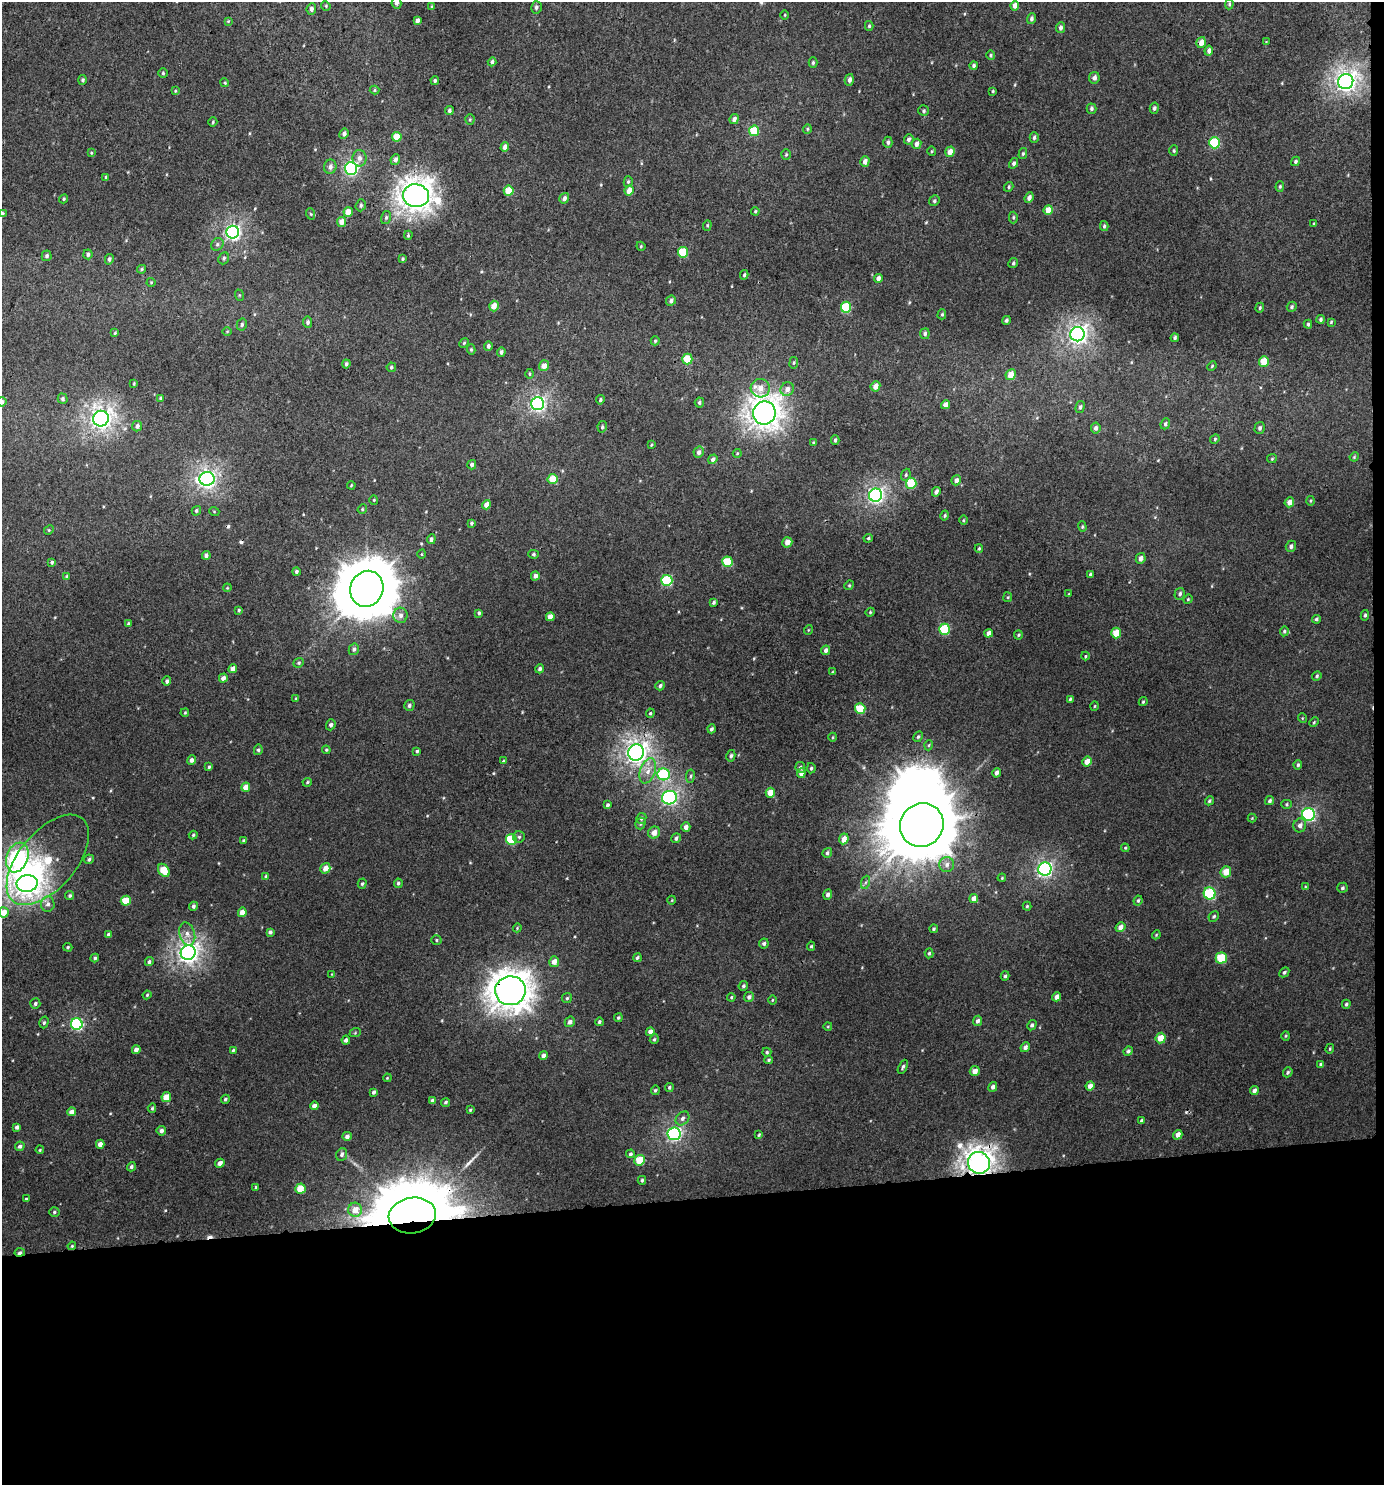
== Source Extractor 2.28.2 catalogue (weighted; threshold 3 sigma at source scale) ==
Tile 9 of 3 x 3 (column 3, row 3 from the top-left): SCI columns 2772-4153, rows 5-1487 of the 4199 x 4457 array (HDU 1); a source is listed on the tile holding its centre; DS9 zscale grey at full resolution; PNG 1386 x 1487 px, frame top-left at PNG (2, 2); each listed source drawn as its Kron ellipse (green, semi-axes under 4 px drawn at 4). Shown black and unused: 20% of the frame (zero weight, under 3 of 4 exposures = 1% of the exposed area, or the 3 px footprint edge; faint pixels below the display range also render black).
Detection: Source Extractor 2.28.2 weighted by HDU 2 'WHT'; one run over the whole footprint, this tile lists its part. Background 0.0069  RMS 0.0042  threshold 0.0189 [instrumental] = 3 sigma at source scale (4.5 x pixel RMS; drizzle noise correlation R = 1.50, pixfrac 1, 0.0396/0.0396 arcsec/px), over >= 5 px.
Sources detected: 419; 3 inside a brighter object's white glare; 4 cosmic-ray / hot-pixel residue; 1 long thin detection or spike segment (spike, bleed or trail) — neither listed nor drawn; the other 411 listed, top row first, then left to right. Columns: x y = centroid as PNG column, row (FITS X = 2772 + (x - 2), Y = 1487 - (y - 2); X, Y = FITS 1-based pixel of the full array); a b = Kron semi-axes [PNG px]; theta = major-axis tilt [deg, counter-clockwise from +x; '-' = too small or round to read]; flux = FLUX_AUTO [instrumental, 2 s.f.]
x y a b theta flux
396 3 5 5 - 1.3
1229 4 5 4 - 0.62
1015 5 5 4 - 2.7
326 6 5 4 - 0.49
432 7 4 3 - 0.65
536 7 6 5 - 1.1
311 9 6 5 - 1.4
785 15 4 3 - 0.35
1032 19 5 4 - 0.96
417 20 4 4 - 1.3
228 21 4 4 - 0.38
869 26 5 4 - 0.64
1060 28 5 4 - 1.2
1266 42 4 4 - 0.33
1201 43 5 4 - 2.9
1209 51 5 4 - 1.4
991 55 5 4 - 0.54
492 62 4 4 - 1.2
813 63 5 4 - 0.66
974 65 4 4 - 0.83
163 73 5 4 - 0.55
1094 78 6 5 - 1.6
83 80 5 4 - 0.83
849 80 6 4 76 1.5
435 81 4 4 - 0.75
1346 82 8 7 - 200
225 83 4 3 - 0.42
374 90 5 4 - 0.53
175 91 4 4 - 0.42
993 91 4 3 - 0.46
1154 108 5 4 - 0.92
1091 109 5 5 - 0.79
449 111 4 4 - 0.91
924 111 5 5 - 0.75
734 119 5 4 - 1.8
470 120 5 4 - 0.51
213 122 5 4 - 0.48
807 129 5 4 - 0.53
754 131 5 5 - 13
344 134 5 4 - 1.4
397 137 5 4 - 6.7
1034 137 5 4 - 0.94
909 139 5 4 - 1.2
888 142 6 4 -89 0.95
1214 143 5 5 - 21
917 144 5 4 - 2.1
505 147 5 4 - 2.5
932 151 5 3 - 0.45
1174 151 5 4 - 0.61
950 152 5 4 - 3.7
91 153 4 3 - 0.37
1023 153 5 4 - 0.66
786 154 5 4 - 0.59
359 158 8 7 - 2
395 160 5 4 - 1.6
865 161 5 4 - 2.3
1296 161 5 4 - 0.83
1014 163 5 4 - 0.94
330 167 7 6 - 1.9
351 168 6 6 - 76
106 177 3 3 - 0.54
628 182 5 4 - 0.67
1280 186 5 4 - 0.61
1009 187 5 4 - 0.63
509 191 5 5 - 9
629 191 5 4 - 4.3
416 196 13 11 -10 420
564 198 5 5 - 1.3
1029 198 5 4 - 1.7
64 199 5 4 - 0.49
934 201 5 5 - 0.74
361 205 6 5 - 0.87
1048 210 5 4 - 4.9
755 211 4 3 - 0.41
348 212 5 4 - 4.4
2 214 4 3 - 0.89
311 214 6 3 -70 0.46
1013 217 6 4 88 0.61
386 218 6 5 - 0.78
341 222 5 4 - 3.6
1314 224 3 3 - 0.48
707 225 5 4 - 0.56
1104 226 5 4 - 0.65
233 232 6 6 - 110
408 235 4 3 - 0.51
217 244 7 5 48 1
641 246 5 4 - 0.49
683 252 5 5 - 13
88 254 5 4 - 1.1
47 256 5 5 - 0.89
224 258 6 5 - 0.88
109 259 5 4 - 1.1
402 259 4 3 - 0.6
1013 263 5 4 - 0.68
142 269 4 3 - 0.53
744 275 5 3 - 0.56
878 278 4 4 - 1.7
151 282 4 4 - 0.41
239 295 6 3 -71 0.45
671 301 5 4 - 1.2
494 306 5 4 - 3.8
846 307 5 5 - 23
1292 307 5 4 - 0.77
1260 308 5 4 - 0.54
942 314 5 4 - 0.6
1321 319 4 4 - 0.85
1006 320 4 3 - 0.68
308 322 5 4 - 1
1331 322 4 2 - 0.38
1308 324 4 3 - 0.68
242 325 6 5 - 0.9
227 331 5 3 - 0.34
115 333 4 3 - 0.42
925 334 5 5 - 1
1077 334 7 7 - 160
1175 338 4 3 - 0.76
655 341 4 4 - 0.58
464 343 5 4 - 0.52
488 346 4 4 - 1.2
471 349 5 4 - 0.65
501 352 4 4 - 1.1
687 359 5 5 - 9.4
1264 361 5 5 - 9.5
794 363 6 3 81 0.44
346 364 4 3 - 0.93
544 366 5 5 - 3.5
1212 366 5 3 - 0.4
391 367 5 4 - 0.72
530 374 5 3 - 0.51
1011 375 6 5 - 4.5
134 384 4 3 - 0.42
875 386 5 4 - 3.3
760 388 9 9 - 3.7
787 389 7 6 - 2.2
160 398 4 3 - 0.51
63 399 5 4 - 0.82
600 400 5 4 - 0.66
2 402 5 4 - 0.91
699 402 5 4 - 0.74
538 404 6 6 - 100
946 405 5 4 - 2.9
1080 407 6 4 75 0.76
764 413 11 11 - 400
101 419 8 7 - 200
1165 424 6 4 67 0.81
137 426 5 5 - 1.4
602 427 6 4 77 0.75
1096 428 5 4 - 1.3
1260 428 6 5 - 0.88
1215 439 5 4 - 0.56
835 440 5 3 - 0.76
813 443 4 3 - 0.48
651 445 4 3 - 0.37
699 452 6 5 - 1.6
737 453 4 4 - 0.39
1354 457 5 3 - 0.4
713 459 5 4 - 1.4
1272 459 5 4 - 0.45
472 465 4 4 - 1
906 475 6 4 70 0.63
207 479 7 7 - 140
553 479 5 5 - 7.8
956 480 5 4 - 1.7
911 483 5 5 - 14
351 485 4 3 - 0.38
936 492 5 4 - 1.3
876 495 6 6 - 110
374 500 4 4 - 0.44
1310 501 5 3 - 0.45
1289 502 5 4 - 3
486 505 5 4 - 2.8
362 509 5 4 - 0.5
196 511 5 4 - 0.7
214 511 5 3 - 0.37
945 516 5 4 - 0.59
963 520 5 3 - 0.36
471 523 4 4 - 0.67
1082 527 5 4 - 0.48
49 530 5 4 - 0.51
868 538 5 4 - 0.63
431 539 5 4 - 1.2
787 542 5 5 - 3
1291 546 6 5 - 1.2
979 548 4 3 - 0.45
422 554 5 3 - 0.32
534 554 5 4 - 0.59
206 555 4 4 - 1.2
1141 558 5 4 - 1.9
52 562 4 4 - 0.85
727 562 5 5 - 13
296 571 4 4 - 0.79
1090 574 4 3 - 0.69
535 576 4 4 - 1.7
67 577 4 4 - 0.79
667 580 5 5 - 28
849 585 5 4 - 0.55
227 588 4 3 - 0.36
367 589 18 16 68 2100
1069 594 3 3 - 0.38
1180 594 6 5 - 1
1008 597 5 4 - 0.45
1188 599 5 4 - 0.43
714 602 4 3 - 0.73
239 610 4 3 - 0.54
870 612 4 4 - 0.5
479 613 4 3 - 0.69
400 615 7 7 - 2
1365 615 5 4 - 0.78
550 617 4 4 - 3.6
1316 619 4 4 - 0.83
128 624 4 3 - 0.55
945 629 5 5 - 21
808 630 5 3 - 0.32
1284 631 5 4 - 0.6
989 633 4 4 - 1.9
1116 633 5 5 - 7.5
1018 635 4 4 - 0.49
354 649 6 5 - 0.98
826 650 5 4 - 1.4
1085 656 4 4 - 0.43
299 663 5 4 - 0.62
233 669 4 4 - 2.7
540 669 4 4 - 1
832 672 3 2 - 0.29
1317 676 5 4 - 0.59
223 678 4 4 - 1.8
167 681 4 4 - 0.94
660 686 5 4 - 1
296 698 4 4 - 0.43
1070 699 4 4 - 0.55
1143 702 4 3 - 0.48
409 705 5 5 - 1
1094 706 4 3 - 0.36
860 709 5 5 - 13
185 713 4 3 - 0.42
650 713 5 4 - 0.56
1302 718 5 3 - 0.33
1314 722 5 3 - 0.4
331 725 5 4 - 1.2
711 729 4 3 - 0.87
833 737 4 3 - 0.38
918 737 6 4 62 0.61
929 745 5 3 - 0.43
258 750 5 4 - 0.74
326 750 4 4 - 0.48
417 751 3 3 - 0.58
636 752 8 8 - 220
731 756 6 4 78 0.88
191 760 5 4 - 1.3
503 761 4 2 - 0.35
1087 761 5 4 - 4.3
1298 765 4 4 - 0.79
209 767 4 3 - 0.67
800 767 5 5 - 0.93
811 768 5 4 - 0.65
648 771 13 7 70 3.6
801 773 5 4 - 2.5
996 773 5 4 - 1.3
664 774 6 6 - 31
690 776 6 3 82 0.61
307 782 5 4 - 0.5
246 787 5 4 - 4.1
770 793 5 4 - 4.8
669 798 7 6 - 84
1209 801 5 4 - 0.65
1270 801 5 4 - 0.8
1286 804 5 4 - 0.54
607 805 4 3 - 0.91
1308 814 6 6 - 57
641 818 5 4 - 0.97
1252 818 4 4 - 0.37
640 823 6 5 - 0.71
922 825 22 21 - 4400
1300 825 7 6 - 1.8
686 827 5 4 - 1.8
654 832 6 6 - 3
193 835 4 4 - 0.56
519 837 6 5 - 0.77
676 838 5 4 - 0.95
511 839 5 5 - 17
844 839 5 4 - 3.1
243 841 4 4 - 0.7
1125 848 4 4 - 0.42
827 853 5 4 - 0.8
17 857 15 10 70 120
89 859 5 4 - 0.79
48 860 54 28 50 27
947 864 7 7 - 1.6
325 868 5 5 - 3.2
1045 869 6 6 - 95
164 870 7 5 -55 8.5
1226 872 5 5 - 5.4
266 876 4 4 - 0.52
1002 878 4 3 - 0.37
866 882 7 4 70 0.84
27 883 10 8 7 240
398 883 5 4 - 0.82
362 884 5 4 - 0.67
1305 887 4 3 - 0.33
1342 888 5 5 - 0.8
1210 893 6 6 - 32
70 895 4 4 - 0.76
828 895 5 4 - 1.4
974 898 4 4 - 2.4
672 900 4 3 - 0.3
1138 900 5 3 - 0.6
126 901 5 5 - 8.8
48 904 7 6 - 1.6
193 906 5 4 - 1
1027 906 4 4 - 0.47
4 912 5 5 - 4.8
242 912 5 4 - 3.2
1214 916 5 4 - 0.65
1120 927 5 4 - 2.8
517 928 4 3 - 0.38
934 929 4 3 - 0.54
270 932 4 3 - 0.98
109 934 4 3 - 0.83
187 934 12 7 -74 2.8
1156 935 4 3 - 0.36
436 940 5 4 - 0.55
764 943 5 5 - 1
811 946 4 4 - 0.57
68 947 5 4 - 0.52
188 953 7 7 - 200
929 953 5 4 - 0.57
95 958 4 4 - 0.7
637 958 4 4 - 0.73
1221 958 5 5 - 13
149 962 4 4 - 0.85
554 962 5 5 - 3
1284 972 6 4 46 0.77
332 974 3 3 - 0.28
1005 976 4 4 - 0.78
743 986 5 4 - 0.68
510 991 15 14 - 590
147 995 4 3 - 0.48
731 997 4 3 - 0.46
749 997 5 5 - 1.3
1057 997 4 4 - 2.8
567 998 5 5 - 0.63
772 1000 5 3 - 0.38
35 1004 5 5 - 0.93
1346 1004 4 4 - 0.67
618 1018 4 4 - 0.59
977 1021 5 4 - 1.3
44 1022 6 4 74 0.76
570 1022 5 5 - 1.7
599 1022 4 3 - 0.65
77 1024 6 6 - 45
1032 1025 5 4 - 0.88
828 1026 4 3 - 0.34
650 1032 4 4 - 2.1
355 1033 6 3 19 0.4
1286 1036 4 4 - 0.45
1161 1038 5 5 - 5.3
654 1039 5 4 - 0.59
346 1040 4 4 - 1.3
1025 1047 5 4 - 1.4
1330 1049 5 4 - 0.48
136 1050 4 4 - 1.7
233 1050 3 3 - 0.49
1128 1051 5 4 - 1
767 1052 4 4 - 0.59
543 1055 4 4 - 1.9
768 1060 4 3 - 0.59
1320 1064 4 4 - 0.47
903 1067 8 4 66 0.82
975 1071 5 4 - 2.8
1288 1072 5 4 - 0.75
387 1078 4 3 - 0.38
1090 1086 5 4 - 2.5
669 1087 4 4 - 0.65
993 1087 5 4 - 1.1
655 1090 5 4 - 0.58
1254 1090 4 4 - 1.4
374 1092 4 4 - 0.93
166 1097 5 4 - 6.4
225 1099 5 4 - 0.74
432 1101 4 3 - 1.5
446 1102 5 4 - 0.75
314 1106 4 4 - 2
152 1108 5 4 - 0.69
470 1110 4 3 - 0.48
72 1112 4 4 - 2.6
682 1118 8 6 47 1.3
1141 1120 4 3 - 0.5
17 1127 4 4 - 1.2
161 1131 4 4 - 1.5
674 1134 6 6 - 77
759 1135 4 3 - 0.44
1178 1135 5 4 - 3
347 1136 5 4 - 1.6
100 1144 4 4 - 2.5
20 1146 5 4 - 1.2
40 1150 4 3 - 0.41
342 1154 6 5 - 1
630 1154 4 4 - 0.85
639 1160 5 5 - 10
220 1163 5 4 - 2
979 1163 11 10 - 330
131 1167 5 4 - 0.83
642 1180 4 4 - 0.66
256 1187 4 3 - 0.64
300 1189 5 5 - 8.1
26 1199 3 3 - 0.51
355 1210 7 7 - 5
54 1212 5 4 - 0.71
412 1216 24 17 9 5200
72 1246 4 3 - 0.41
20 1252 5 3 - 1.4
Overlapping masked pixels (flux is a lower limit): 4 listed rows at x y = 510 991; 979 1163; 412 1216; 20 1252
Isophote crosses this tile's border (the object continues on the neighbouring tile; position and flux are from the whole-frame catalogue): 4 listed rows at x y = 396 3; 2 214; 2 402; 4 912